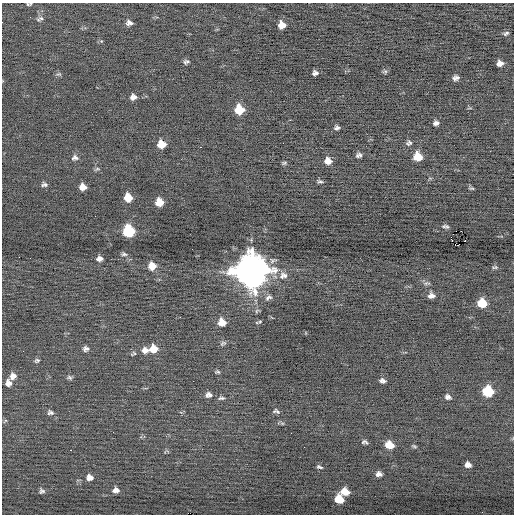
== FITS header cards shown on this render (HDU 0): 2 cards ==
NAXIS1  =                  512 / Axis length
NAXIS2  =                  512 / Axis length

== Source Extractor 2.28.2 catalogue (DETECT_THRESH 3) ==
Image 512 x 512 px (HDU 0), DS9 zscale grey, 1 PNG px = 1 image px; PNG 516 x 516 px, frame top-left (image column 1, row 512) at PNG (2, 3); no overlay
Background -0.059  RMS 0.66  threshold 1.98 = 3 sigma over >= 5 px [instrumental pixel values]
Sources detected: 81; all 81 listed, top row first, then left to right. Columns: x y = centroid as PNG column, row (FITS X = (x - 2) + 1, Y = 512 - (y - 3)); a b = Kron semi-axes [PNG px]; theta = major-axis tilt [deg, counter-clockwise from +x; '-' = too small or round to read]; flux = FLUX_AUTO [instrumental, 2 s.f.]
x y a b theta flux
28 4 5 4 - 56
40 19 11 6 24 140
129 23 8 6 -10 190
282 25 7 6 - 430
506 33 7 4 19 88
101 41 5 4 - 57
186 62 7 5 21 110
500 63 6 5 - 230
385 72 6 5 - 75
315 73 6 4 18 140
59 74 8 5 5 83
456 78 6 5 - 160
133 97 7 6 - 210
239 109 7 7 - 1200
436 123 6 5 - 150
337 128 5 5 - 110
409 143 8 6 17 120
161 144 7 7 - 660
200 147 2 2 - 120
359 155 7 5 9 130
418 157 7 7 - 940
75 158 9 7 7 160
328 161 7 7 - 340
284 163 6 4 1 72
97 169 8 4 19 70
320 181 8 4 -15 87
44 184 7 5 4 120
83 187 6 6 - 350
471 188 6 3 -10 67
128 197 7 6 - 690
159 202 7 7 - 640
446 226 8 4 -10 93
129 231 8 7 - 3000
452 240 3 2 - 130
465 240 2 2 - 33
458 245 3 2 - 1100
124 254 7 5 -13 90
19 257 2 2 - 130
99 259 6 5 - 190
152 266 7 7 - 520
495 267 8 4 12 72
251 270 13 13 - 81000
283 275 13 11 13 340
427 283 10 5 -3 100
431 296 7 6 - 220
268 297 11 7 25 170
482 303 7 7 - 1200
180 317 3 2 - 71
260 321 6 4 37 63
222 322 7 7 - 530
223 343 9 6 23 98
86 349 8 6 13 150
154 349 8 8 - 620
145 350 9 7 11 270
134 353 7 5 -29 78
37 360 7 5 20 83
217 372 6 4 -5 71
13 376 8 7 - 250
70 377 8 5 -14 94
382 381 6 4 -11 140
8 383 8 7 - 230
488 391 8 7 - 1900
208 395 7 7 - 170
448 397 7 5 -23 140
221 398 9 4 5 100
276 411 8 5 -16 110
50 412 9 7 -8 140
5 421 6 3 45 47
282 423 6 4 -18 66
365 442 7 4 -20 110
389 445 9 7 -21 650
414 446 7 4 -15 63
71 450 3 2 - 170
468 465 6 5 - 230
319 467 8 4 -20 91
379 474 7 6 - 190
89 477 8 7 - 260
115 490 6 5 - 210
42 491 6 6 - 110
345 491 9 7 -9 510
339 499 8 7 - 860
At the frame edge (FLAGS 8, measured only in part): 1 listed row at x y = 28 4